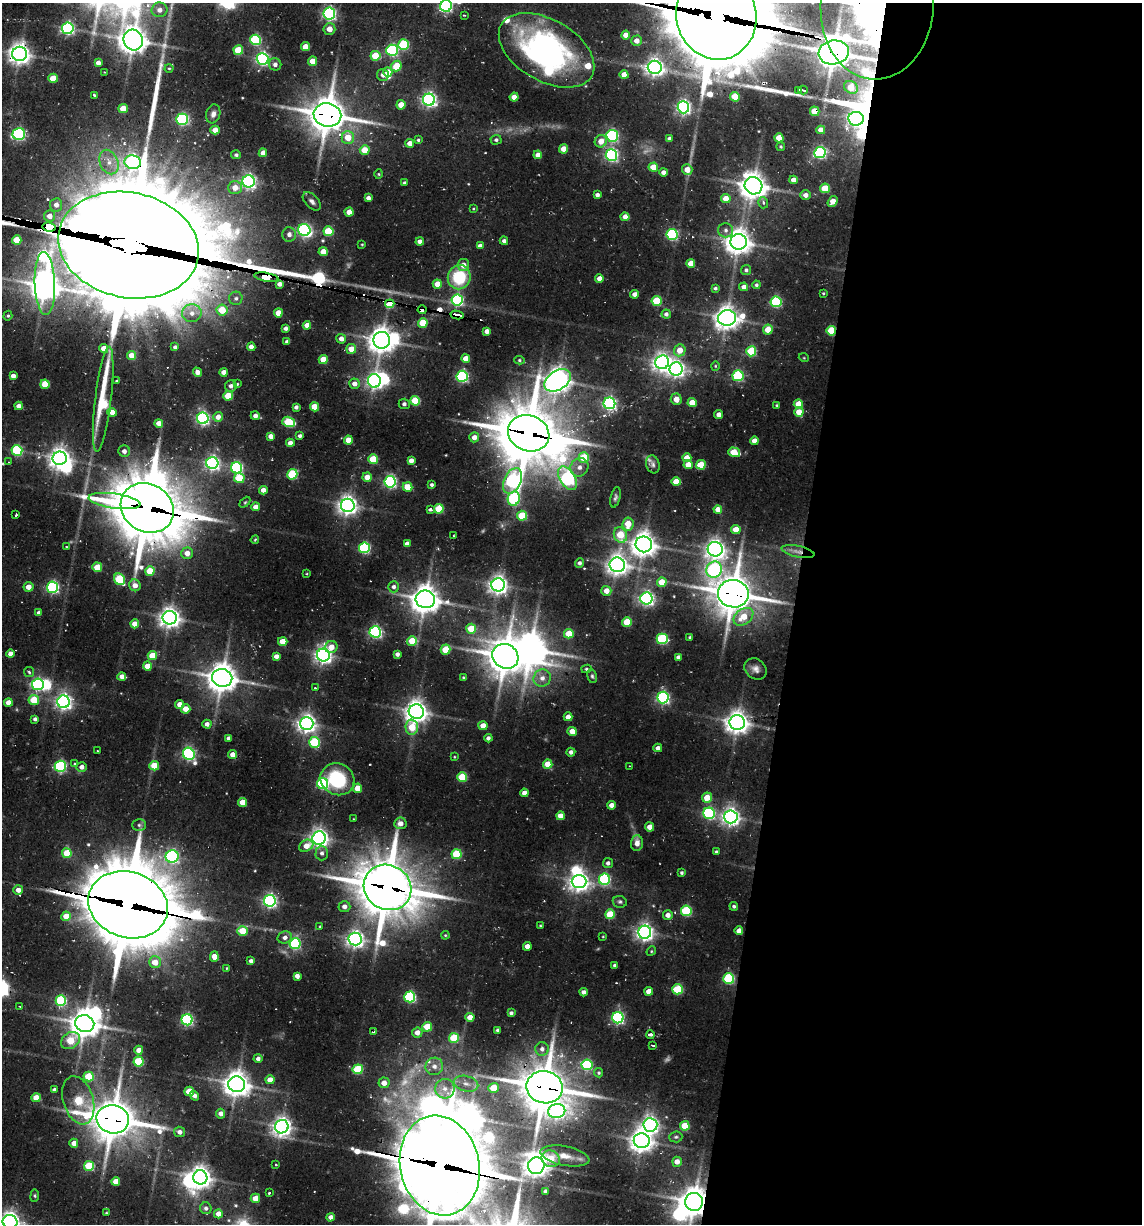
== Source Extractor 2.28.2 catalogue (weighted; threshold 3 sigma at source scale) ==
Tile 12 of 4 x 4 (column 4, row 3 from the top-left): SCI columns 3660-4799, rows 1301-2522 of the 5108 x 4966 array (HDU 1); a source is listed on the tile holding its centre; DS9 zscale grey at full resolution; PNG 1144 x 1226 px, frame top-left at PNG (2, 3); each listed source drawn as its Kron ellipse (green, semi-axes under 4 px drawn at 4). Shown black and unused: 31% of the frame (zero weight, under 2 of 3 exposures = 7% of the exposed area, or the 3 px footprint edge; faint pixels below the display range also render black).
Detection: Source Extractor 2.28.2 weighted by HDU 2 'WHT'; one run over the whole footprint, this tile lists its part. Background 0.104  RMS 0.0096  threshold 0.0432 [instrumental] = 3 sigma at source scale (4.5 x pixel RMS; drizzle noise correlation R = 1.50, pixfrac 1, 0.05/0.05 arcsec/px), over >= 5 px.
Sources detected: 490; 8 too faint to see at this stretch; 23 inside a brighter object's white glare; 6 cosmic-ray / hot-pixel residue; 1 long thin detection or spike segment (spike, bleed or trail) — neither listed nor drawn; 5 inside a brighter listed object's ellipse — not listed separately; the other 447 listed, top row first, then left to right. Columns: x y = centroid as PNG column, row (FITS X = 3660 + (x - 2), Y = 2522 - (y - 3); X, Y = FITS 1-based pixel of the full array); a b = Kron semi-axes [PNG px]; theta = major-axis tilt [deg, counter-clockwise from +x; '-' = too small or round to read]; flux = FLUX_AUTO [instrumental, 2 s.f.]
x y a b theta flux
446 6 6 6 - 150
877 7 72 56 87 540
159 10 8 7 - 5.9
329 14 6 6 - 210
464 15 3 3 - 1.1
716 16 44 40 -76 13000
68 28 6 5 - 190
329 29 6 6 - 8.5
626 35 4 4 - 9.6
133 40 10 9 - 1200
256 40 5 5 - 84
637 41 5 5 - 7.3
404 44 5 5 - 61
305 47 4 4 - 16
238 50 5 4 - 28
392 50 6 5 - 120
546 50 52 31 -30 240
834 52 15 12 8 1600
20 54 7 7 - 670
375 56 5 5 - 32
262 59 6 6 - 230
313 61 5 4 - 12
98 63 4 4 - 6.1
275 64 6 6 - 3.9
396 66 5 5 - 23
655 67 7 6 - 450
169 68 4 4 - 1
104 72 3 2 - 0.68
388 72 5 4 - 10
383 75 6 6 - 4.4
624 75 4 4 - 10
53 78 4 4 - 18
851 87 7 6 - 20
803 90 5 3 - 4.4
798 91 3 3 - 77
94 95 3 3 - 1.4
514 97 4 4 - 13
735 97 5 4 - 26
429 100 6 6 - 280
401 105 4 4 - 12
683 107 6 6 - 250
123 108 4 4 - 16
815 111 5 4 - 18
213 114 9 7 73 4.7
327 115 14 11 -9 2200
182 119 6 5 - 130
856 119 7 6 - 300
215 130 4 4 - 13
821 130 4 4 - 9.1
19 134 6 6 - 150
612 136 6 6 - 120
348 137 6 6 - 16
779 138 4 4 - 16
669 139 4 3 - 3.4
418 140 4 4 - 1.5
496 140 5 5 - 2.1
601 141 6 6 - 10
410 143 4 4 - 6.7
781 147 4 4 - 1.4
564 149 4 4 - 13
365 150 5 5 - 18
820 152 6 5 - 150
263 153 4 4 - 6.9
236 155 5 4 - 2.3
538 155 4 4 - 7.2
611 155 6 6 - 180
109 162 13 9 -66 8.9
133 162 8 7 - 300
653 167 5 4 - 20
687 170 5 5 - 9.9
663 172 4 4 - 4.8
379 174 5 3 - 0.96
793 180 4 4 - 7.4
248 181 6 6 - 270
405 183 3 3 - 2.2
753 186 9 8 - 1000
235 188 7 6 - 9.7
825 188 5 5 - 30
597 195 4 3 - 3.9
805 195 5 5 - 4.6
368 198 4 4 - 3.8
726 198 5 4 - 12
312 201 11 6 -46 3.4
833 201 6 4 54 12
763 203 6 5 - 2.6
56 205 6 6 - 5.4
473 209 4 2 - 0.71
349 212 4 4 - 12
49 216 5 5 - 6.7
625 217 4 4 - 8.2
49 227 6 4 -10 1700
304 230 6 6 - 190
726 230 7 7 - 3.4
328 231 5 5 - 39
289 234 7 7 - 5.1
672 235 5 5 - 100
17 240 5 4 - 23
504 241 4 4 - 3
420 242 4 4 - 5.7
739 242 8 8 - 950
362 244 3 2 - 0.73
128 245 71 52 -12 39000
480 246 4 4 - 4.2
323 252 4 4 - 11
691 263 4 4 - 13
463 265 6 6 - 7.8
746 270 5 5 - 2.2
266 277 12 4 -10 440
459 277 12 11 - 45
599 278 4 4 - 7
45 283 31 10 -88 1400
279 284 4 4 - 4.2
437 284 4 4 - 14
756 285 4 4 - 1.9
744 287 4 4 - 4.7
715 288 4 3 - 1.9
823 293 3 3 - 0.99
634 294 4 4 - 4.6
236 298 7 6 - 2.9
457 300 6 5 - 130
657 301 5 5 - 40
776 302 5 5 - 98
390 304 4 3 - 97
422 309 4 4 - 120
222 310 6 5 - 24
192 313 10 9 - 7.9
278 313 4 4 - 13
666 314 4 4 - 2.8
457 315 6 3 -13 26
8 316 5 4 - 1.3
727 318 9 7 6 830
423 323 5 5 - 25
307 325 4 4 - 6.5
285 328 4 4 - 3.3
768 330 5 5 - 14
487 331 4 4 - 5.3
831 331 5 5 - 35
341 339 5 5 - 6.1
382 340 8 8 - 1000
287 342 4 3 - 2.7
175 347 4 3 - 2.6
251 347 4 4 - 5.3
104 348 4 4 - 8.9
351 349 5 5 - 13
680 350 6 5 - 12
751 351 5 5 - 44
131 356 4 4 - 14
466 358 4 4 - 9.1
804 358 5 3 - 0.79
323 359 4 4 - 19
519 360 5 4 - 1.5
662 362 7 7 - 500
715 366 4 4 - 1
676 369 6 6 - 390
197 372 5 4 - 6.6
224 372 4 4 - 6.7
13 376 4 4 - 6
462 376 5 5 - 150
738 376 5 5 - 87
117 380 3 3 - 1.1
558 380 14 9 33 960
374 381 7 6 - 250
45 384 4 4 - 21
237 384 3 3 - 1.3
354 384 5 5 - 5.7
231 386 6 5 - 3.4
228 396 4 4 - 29
103 399 53 8 83 76
676 399 6 5 - 9.5
415 401 5 5 - 43
609 403 6 6 - 220
692 403 4 4 - 13
404 404 5 5 - 3
798 404 5 4 - 19
776 405 3 3 - 0.95
18 406 4 4 - 5.2
296 407 4 4 - 3.1
314 407 4 4 - 19
112 412 4 4 - 9.8
799 412 4 4 - 15
719 414 4 4 - 5.2
255 416 4 4 - 4.7
218 417 5 5 - 7.7
203 418 6 5 - 210
289 422 6 5 - 52
159 423 4 4 - 8.6
529 433 21 17 -20 4200
270 436 4 4 - 6.8
300 436 4 3 - 2.2
474 437 5 5 - 6.3
348 440 4 4 - 14
754 441 4 4 - 7.4
290 443 4 4 - 5.9
17 450 5 5 - 85
124 451 6 5 - 3.7
734 452 6 4 -16 26
584 457 5 5 - 37
60 458 7 6 - 630
687 458 4 4 - 11
373 459 5 5 - 33
411 461 4 4 - 6.4
8 462 3 2 - 0.68
212 463 6 6 - 250
653 464 9 6 -73 3.2
688 465 4 4 - 10
701 465 5 4 - 26
579 467 9 8 - 6.4
237 468 5 5 - 120
292 474 5 5 - 59
367 477 5 4 - 11
239 478 5 5 - 32
567 478 13 7 -58 240
512 481 13 8 65 250
390 482 5 5 - 180
676 482 4 4 - 16
432 484 4 3 - 1.8
408 487 5 4 - 19
263 490 4 4 - 7.3
615 497 10 4 76 2.4
514 499 7 6 - 100
114 501 26 7 -8 150
245 502 6 4 45 1.5
348 505 7 6 - 550
256 507 4 4 - 7.7
147 508 27 24 -31 5400
430 509 4 3 - 3.7
439 509 5 5 - 37
718 509 4 4 - 9.1
16 515 3 3 - 2.1
522 516 5 5 - 40
628 524 7 5 82 18
736 529 5 4 - 17
620 535 8 6 -67 26
453 536 3 2 - 0.86
255 540 4 3 - 1
407 544 4 4 - 5.7
644 544 8 8 - 930
66 547 3 2 - 0.76
364 548 5 5 - 110
715 549 7 7 - 530
798 551 17 5 -12 6
187 553 6 5 - 8.5
579 563 5 4 - 2.9
617 565 7 7 - 660
97 567 5 5 - 23
714 570 8 7 - 170
150 571 5 4 - 21
307 574 4 2 - 0.7
119 579 6 5 - 59
662 582 5 4 - 19
135 585 6 5 - 6.4
498 585 7 6 - 520
28 587 5 5 - 8.5
53 587 5 5 - 170
394 587 5 5 - 3.2
606 591 5 5 - 9.6
733 594 15 13 -9 2400
646 598 6 6 - 270
425 599 10 8 -8 1300
39 613 4 4 - 3.4
743 617 11 7 37 18
170 618 7 7 - 630
627 622 5 4 - 26
135 624 4 4 - 10
471 629 5 5 - 29
375 632 5 5 - 180
569 634 5 4 - 22
690 637 3 3 - 1.3
662 639 5 5 - 95
283 641 5 4 - 16
412 641 5 4 - 22
331 647 6 6 - 11
446 650 5 5 - 25
10 654 4 4 - 7.3
397 654 4 4 - 3.5
323 655 6 6 - 430
152 656 5 4 - 22
276 656 4 4 - 5.5
505 656 13 12 - 2000
678 657 4 4 - 4.7
147 666 4 4 - 12
586 669 5 4 - 1.4
756 669 12 9 -38 5.5
29 672 5 5 - 1.6
122 676 4 4 - 6.3
592 676 7 4 -79 1.8
463 677 4 3 - 0.89
222 678 10 9 - 1500
542 678 9 8 - 6.8
38 684 6 5 - 130
315 688 3 3 - 0.95
663 698 6 5 - 190
34 700 5 5 - 27
64 702 6 6 - 360
8 703 4 4 - 10
180 704 4 4 - 8.3
186 709 4 4 - 12
416 712 7 7 - 780
568 717 4 4 - 7.5
35 719 4 4 - 2.9
737 722 8 7 - 800
307 723 6 6 - 470
207 724 4 4 - 4.6
483 726 4 4 - 11
412 727 7 6 - 22
572 731 4 4 - 12
228 738 4 4 - 2.6
488 738 4 4 - 2.8
314 742 5 5 - 66
658 748 4 4 - 4.5
97 751 3 2 - 0.91
571 752 4 4 - 3.4
189 754 6 5 - 190
233 754 4 4 - 7.7
454 757 4 3 - 0.77
74 764 3 3 - 1.8
548 764 4 4 - 18
60 766 5 5 - 130
154 766 5 4 - 21
630 766 2 2 - 0.89
82 767 5 5 - 4.8
462 777 5 5 - 42
337 779 17 15 -28 60
323 784 5 5 - 100
358 788 5 4 - 14
524 793 4 4 - 6.1
707 798 5 5 - 16
243 802 4 4 - 16
611 805 4 4 - 6.5
709 813 6 5 - 120
560 816 4 4 - 8.9
731 817 6 6 - 430
353 819 3 2 - 0.57
400 823 6 6 - 5.5
139 825 7 5 -1 2.2
650 827 4 4 - 9.1
319 838 7 6 - 470
637 843 8 6 87 7.2
306 846 7 5 31 9.4
716 852 4 4 - 1.8
67 853 5 5 - 28
322 853 7 6 - 3.5
457 854 5 5 - 49
172 857 6 6 - 180
608 863 5 5 - 3.3
682 873 4 4 - 1.8
604 879 5 5 - 110
579 882 7 6 - 560
388 887 24 22 -30 4300
18 890 5 4 - 6.7
270 901 6 6 - 240
620 902 7 5 -10 2.1
128 905 40 33 -19 8900
734 906 4 4 - 1.9
344 907 6 5 - 4.6
686 911 5 5 - 71
610 914 5 5 - 31
668 915 5 5 - 6.7
66 916 5 5 - 15
320 926 3 3 - 0.89
540 926 4 2 - 0.76
242 931 5 4 - 22
739 931 4 4 - 5.8
645 932 6 6 - 420
445 935 4 4 - 1
285 937 7 6 - 4.4
603 937 4 3 - 0.75
355 939 6 6 - 410
295 944 5 5 - 120
527 946 4 4 - 6.7
651 951 5 4 - 1.3
214 957 5 4 - 10
251 961 4 3 - 2.8
155 962 6 6 - 13
615 965 3 3 - 2.4
227 968 3 2 - 0.82
297 976 4 4 - 5.3
729 978 5 5 - 84
677 989 5 5 - 52
649 991 4 4 - 12
584 992 4 4 - 4
410 997 5 5 - 120
61 1001 5 5 - 73
20 1006 3 2 - 1.2
511 1013 4 3 - 2.6
470 1017 4 4 - 9.8
618 1018 5 5 - 160
187 1020 5 5 - 140
85 1024 9 8 - 1200
427 1027 5 5 - 23
498 1030 3 3 - 1.9
374 1032 4 2 - 2
417 1033 5 5 - 7.1
650 1035 4 3 - 7.9
454 1038 5 5 - 42
70 1041 10 7 34 27
653 1045 4 3 - 2.2
542 1049 7 6 - 3.9
139 1050 4 4 - 8.8
258 1059 4 4 - 3.8
138 1062 5 5 - 48
587 1065 5 5 - 82
434 1066 9 8 - 6.2
358 1069 5 5 - 47
599 1073 4 4 - 1.4
89 1076 5 5 - 36
270 1080 4 4 - 9.3
384 1083 5 5 - 8.4
237 1084 8 8 - 1100
466 1084 12 7 -13 6.8
545 1087 18 16 -12 3000
494 1088 5 5 - 23
445 1089 10 10 - 8.6
54 1090 4 4 - 3.1
189 1091 5 4 - 20
194 1096 5 4 - 4
36 1098 4 4 - 15
78 1100 25 15 -73 61
557 1111 8 7 - 270
221 1114 5 4 - 5.1
113 1119 16 14 -13 2500
650 1125 7 7 - 390
685 1126 5 5 - 21
282 1127 7 6 - 520
179 1132 5 5 - 4.5
676 1137 6 5 - 1.9
642 1141 8 7 - 840
74 1143 4 4 - 8.5
565 1156 25 9 -10 13
551 1159 9 8 - 17
677 1162 5 5 - 7.6
276 1165 3 2 - 1.1
440 1165 50 39 -77 8300
89 1166 5 5 - 44
536 1166 8 8 - 840
200 1177 7 7 - 760
116 1181 4 4 - 11
545 1191 4 3 - 2.5
269 1193 3 3 - 3.8
35 1196 6 3 84 1.2
255 1198 4 4 - 12
694 1202 9 9 - 1400
206 1208 6 5 - 3
106 1213 4 3 - 1.1
218 1214 4 4 - 8.2
331 1217 4 4 - 5.5
10 1222 7 7 - 590
Overlapping masked pixels (flux is a lower limit): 27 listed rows (the first 20) at x y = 877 7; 716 16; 546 50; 834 52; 20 54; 815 111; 327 115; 856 119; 133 162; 49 227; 128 245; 266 277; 45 283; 390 304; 422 309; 457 315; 831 331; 529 433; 147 508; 798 551
Isophote crosses this tile's border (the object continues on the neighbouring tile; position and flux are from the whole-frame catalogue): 5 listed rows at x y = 446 6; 877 7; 716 16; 440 1165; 10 1222